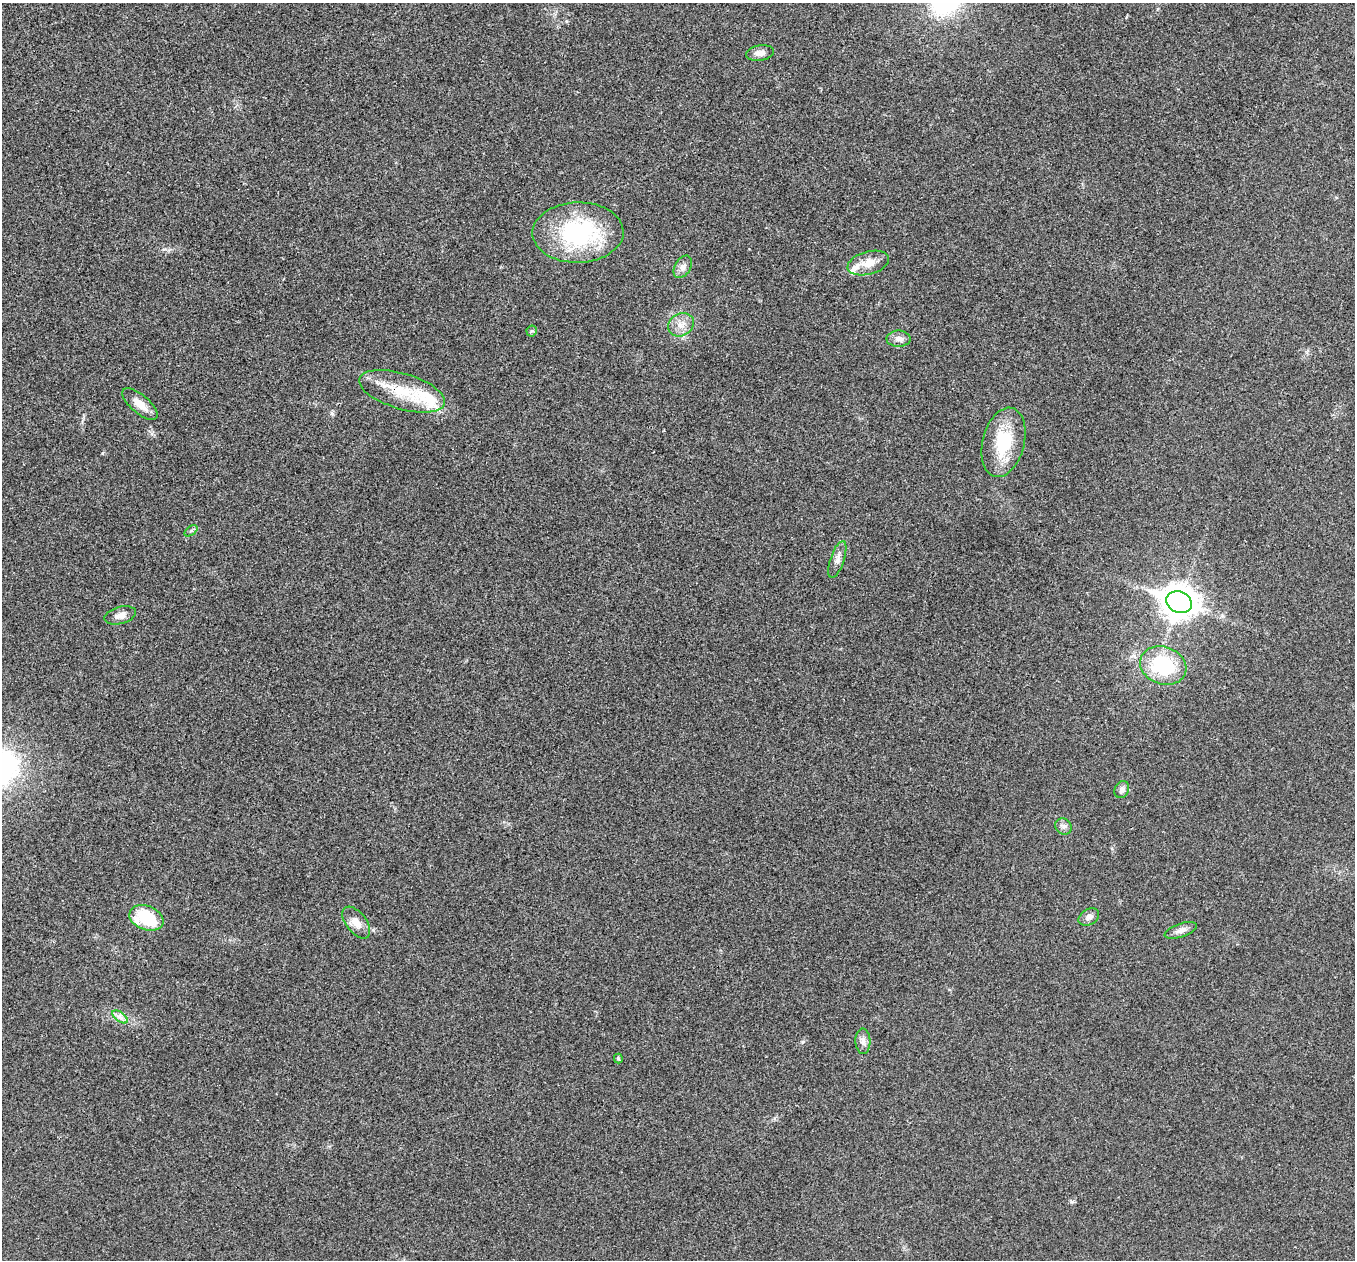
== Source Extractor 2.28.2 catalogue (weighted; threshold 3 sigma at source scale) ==
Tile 10 of 4 x 4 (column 2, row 3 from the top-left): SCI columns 1355-2707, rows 1395-2652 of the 5418 x 5433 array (HDU 1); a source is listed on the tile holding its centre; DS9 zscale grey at full resolution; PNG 1357 x 1262 px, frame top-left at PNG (2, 3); each listed source drawn as its Kron ellipse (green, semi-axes under 4 px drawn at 4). Shown black and unused: <1% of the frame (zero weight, under 3 of 4 exposures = <1% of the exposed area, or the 3 px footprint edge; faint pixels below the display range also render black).
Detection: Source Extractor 2.28.2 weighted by HDU 2 'WHT'; one run over the whole footprint, this tile lists its part. Background 0.0213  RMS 0.0052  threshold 0.0233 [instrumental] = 3 sigma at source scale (4.5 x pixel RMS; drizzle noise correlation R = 1.50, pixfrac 1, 0.05/0.05 arcsec/px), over >= 5 px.
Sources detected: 27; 3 inside a brighter listed object's ellipse — not listed separately; the other 24 listed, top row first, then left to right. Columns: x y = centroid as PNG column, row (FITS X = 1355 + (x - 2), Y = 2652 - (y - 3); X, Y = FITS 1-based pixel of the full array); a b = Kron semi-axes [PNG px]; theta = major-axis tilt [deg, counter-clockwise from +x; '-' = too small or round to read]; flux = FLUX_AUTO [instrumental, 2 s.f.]
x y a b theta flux
760 53 14 7 10 3.1
578 232 45 30 1 60
868 263 21 11 15 7.3
683 267 12 7 59 2.7
681 325 13 11 32 5.1
532 331 5 5 - 0.75
898 339 12 8 0 2.8
402 391 44 18 -17 23
140 404 22 9 -41 5.9
1004 442 35 21 76 25
191 531 7 4 36 0.92
837 559 19 7 72 3.2
1179 602 13 10 -20 860
120 615 16 8 15 3.8
1163 665 24 18 -20 32
1122 789 9 7 64 2.2
1063 826 9 7 -43 1.9
1089 917 11 7 31 2.4
146 918 17 12 -21 25
356 922 18 10 -52 5.5
1181 930 17 7 19 3
120 1017 9 4 -37 2
863 1041 13 7 -88 2.7
618 1058 5 4 - 0.75
Overlapping masked pixels (flux is a lower limit): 1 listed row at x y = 402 391
Unlisted compact peaks at least as high as the median listed source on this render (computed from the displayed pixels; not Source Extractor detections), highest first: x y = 802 1042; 1072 1202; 102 453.